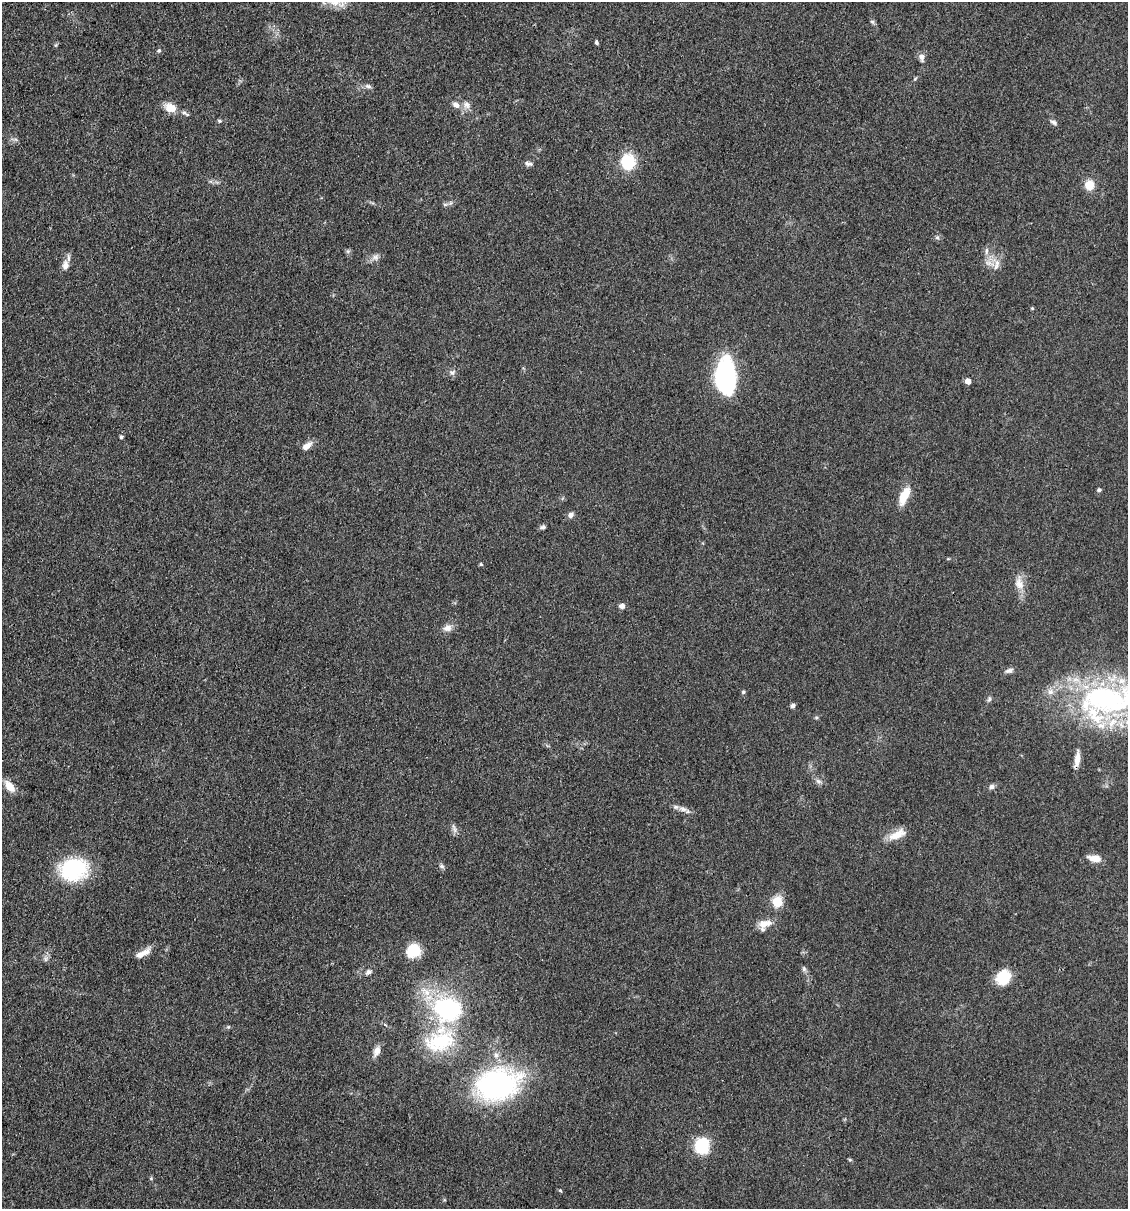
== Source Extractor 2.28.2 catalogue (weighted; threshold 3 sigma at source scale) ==
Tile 11 of 4 x 4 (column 3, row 3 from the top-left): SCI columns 2483-3608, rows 1208-2414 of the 4848 x 4827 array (HDU 1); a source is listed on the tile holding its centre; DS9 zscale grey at full resolution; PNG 1130 x 1211 px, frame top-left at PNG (2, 2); no overlay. Shown black and unused: <1% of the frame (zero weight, under 3 of 4 exposures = <1% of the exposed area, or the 3 px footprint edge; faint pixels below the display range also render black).
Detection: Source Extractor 2.28.2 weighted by HDU 2 'WHT'; one run over the whole footprint, this tile lists its part. Background 0.0764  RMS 0.0059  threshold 0.0266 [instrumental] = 3 sigma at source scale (4.5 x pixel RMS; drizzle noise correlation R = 1.50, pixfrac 1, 0.05/0.05 arcsec/px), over >= 5 px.
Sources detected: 73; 4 inside a brighter listed object's ellipse — not listed separately; the other 69 listed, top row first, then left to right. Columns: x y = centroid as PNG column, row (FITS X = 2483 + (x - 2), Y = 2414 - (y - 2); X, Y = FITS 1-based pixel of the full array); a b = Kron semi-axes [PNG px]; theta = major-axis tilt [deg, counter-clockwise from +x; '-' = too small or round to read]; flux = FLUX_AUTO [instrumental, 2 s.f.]
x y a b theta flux
872 22 7 5 -30 1
596 42 6 4 -70 1.1
56 45 6 4 71 0.77
159 51 5 5 - 1.1
922 57 11 7 -81 2.7
368 86 10 5 -15 1.7
456 105 10 7 -30 3.2
466 105 11 9 -64 3.5
170 108 14 11 -24 7.2
185 113 13 5 -33 1.8
219 121 5 5 - 0.99
1053 122 9 5 -24 1.6
628 162 12 11 - 28
529 164 12 5 -10 1.9
1089 185 9 9 - 9.7
445 204 7 4 0 1.1
937 237 6 5 - 1.1
348 251 6 5 - 1.1
986 251 10 4 85 1.8
375 257 10 8 5 2.7
65 265 13 9 83 3.9
996 267 9 6 76 2.8
1032 308 4 4 - 0.62
452 372 8 7 - 2
726 376 36 18 -85 80
968 381 5 4 - 4.7
121 437 5 4 - 0.99
306 446 13 7 39 4.1
1099 490 4 4 - 1.5
904 496 17 7 66 14
571 515 7 6 - 2.3
543 527 8 5 10 1.3
481 564 5 4 - 0.71
1019 583 21 12 -80 7.1
622 606 5 5 - 3.1
447 628 12 9 21 3.9
1009 671 10 6 17 2.3
743 692 5 4 - 0.99
989 699 9 5 72 1.3
1107 700 82 40 1 140
792 706 6 5 - 1.5
816 717 6 4 0 0.75
1077 759 20 6 81 5.6
818 781 9 5 -27 1.8
10 786 14 8 -51 7
991 787 7 6 - 1.9
683 809 11 6 -15 3.1
454 828 15 5 -74 2
897 834 24 10 26 8.4
1094 858 18 8 -9 5.8
442 866 7 5 -21 1.3
73 869 30 23 8 44
777 901 6 5 - 37
765 923 20 10 8 6.8
413 951 16 14 27 16
143 953 22 7 32 5.3
45 959 7 4 89 1.4
804 969 8 6 -76 1.4
369 972 9 6 28 2
1003 977 17 14 48 15
447 1009 31 27 -15 73
440 1041 43 26 19 39
376 1051 14 8 67 3.7
496 1055 8 7 - 2.3
497 1085 34 24 13 150
702 1145 18 16 79 21
850 1160 7 3 -19 0.71
151 1178 5 5 - 0.71
560 1191 6 3 -45 0.62
Overlapping masked pixels (flux is a lower limit): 1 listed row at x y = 1077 759
Isophote crosses this tile's border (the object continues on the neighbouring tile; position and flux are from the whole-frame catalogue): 1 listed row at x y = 1107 700